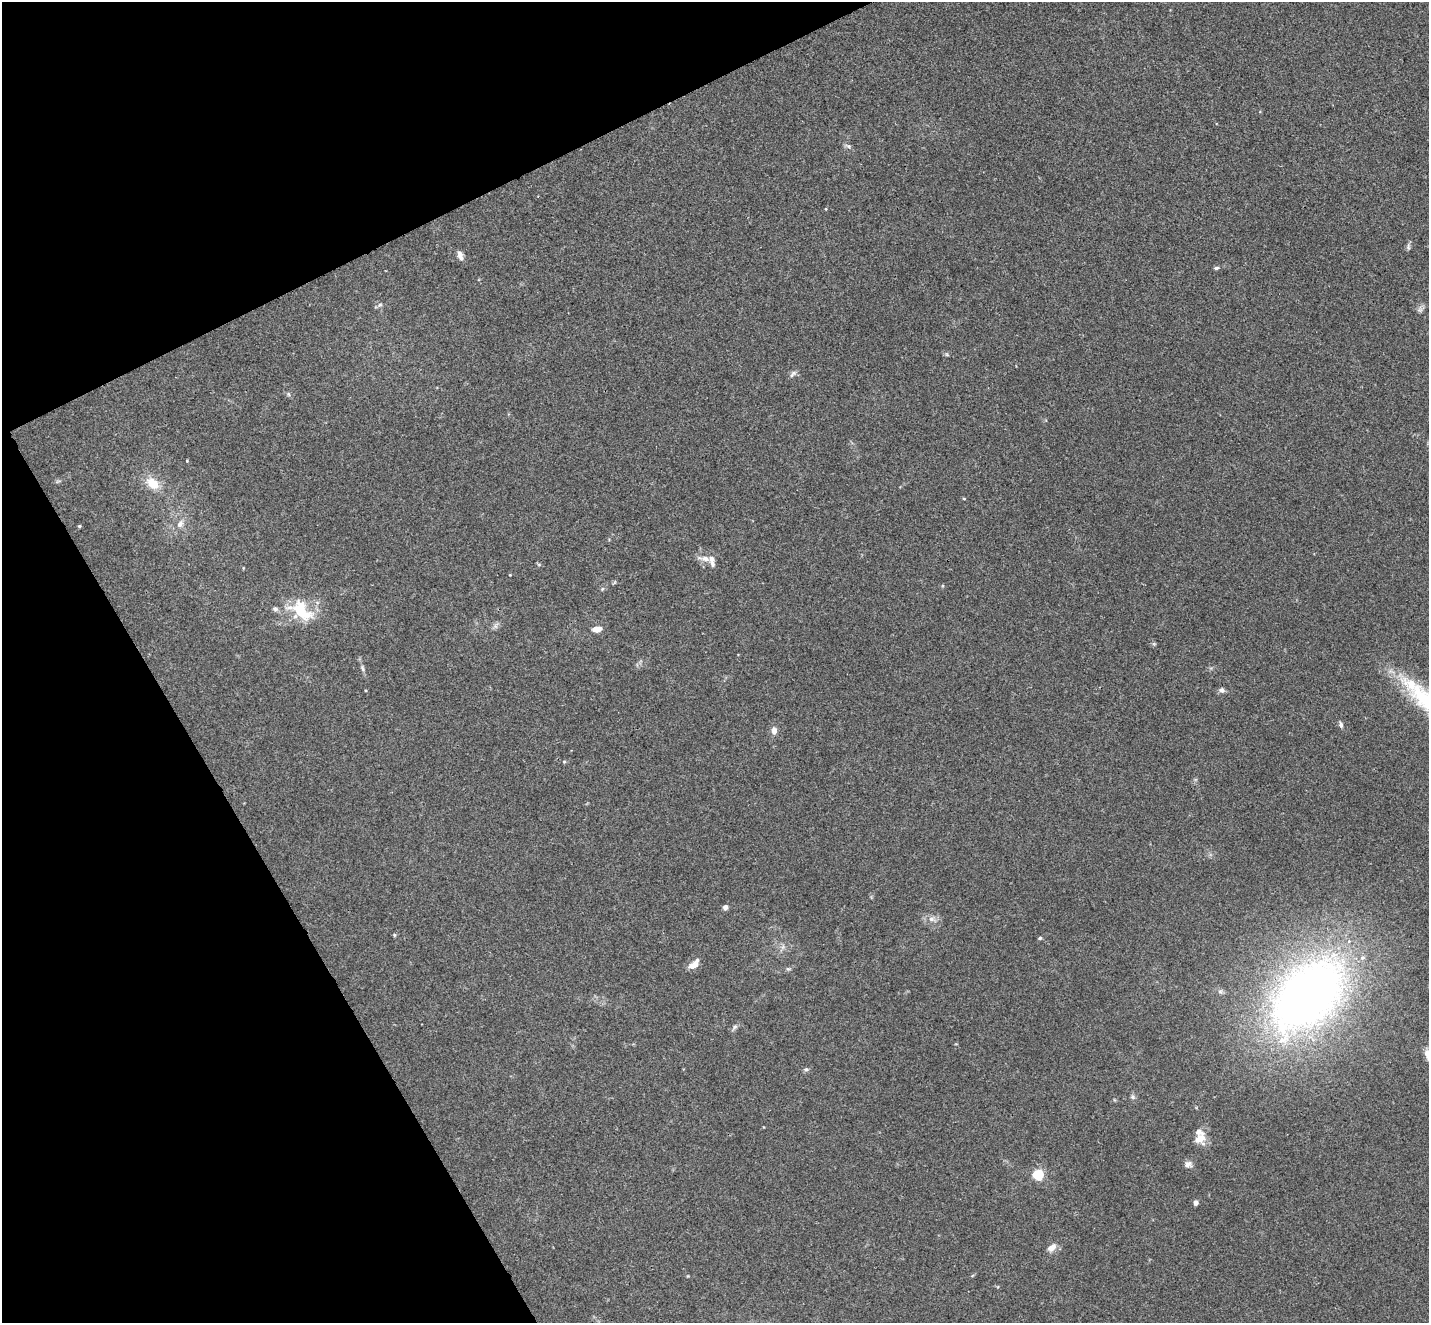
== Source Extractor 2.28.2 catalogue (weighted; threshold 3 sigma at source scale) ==
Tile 5 of 4 x 4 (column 1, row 2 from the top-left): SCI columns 54-1480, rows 2825-4145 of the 5813 x 5784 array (HDU 1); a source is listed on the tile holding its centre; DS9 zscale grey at full resolution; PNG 1431 x 1325 px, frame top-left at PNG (2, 2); no overlay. Shown black and unused: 23% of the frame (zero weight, under 3 of 4 exposures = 5% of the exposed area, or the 3 px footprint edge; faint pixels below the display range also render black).
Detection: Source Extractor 2.28.2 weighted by HDU 2 'WHT'; one run over the whole footprint, this tile lists its part. Background 0.0385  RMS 0.0041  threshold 0.0186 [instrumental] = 3 sigma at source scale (4.5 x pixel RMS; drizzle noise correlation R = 1.50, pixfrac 1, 0.05/0.05 arcsec/px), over >= 5 px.
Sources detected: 48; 1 inside a brighter object's white glare — not listed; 5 inside a brighter listed object's ellipse — not listed separately; the other 42 listed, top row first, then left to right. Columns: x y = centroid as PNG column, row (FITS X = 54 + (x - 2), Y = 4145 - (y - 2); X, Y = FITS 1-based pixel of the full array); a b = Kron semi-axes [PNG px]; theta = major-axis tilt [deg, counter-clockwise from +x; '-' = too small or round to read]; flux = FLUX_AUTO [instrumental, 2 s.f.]
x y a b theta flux
848 146 6 4 -42 0.83
1408 247 9 5 86 0.95
460 254 9 7 -43 1.5
1216 268 6 4 15 0.7
380 305 7 5 66 0.95
1420 310 8 6 7 1.1
947 355 6 4 -19 0.53
793 374 12 5 48 1.2
288 394 6 4 -71 0.55
187 461 4 3 - 0.32
153 483 17 11 -36 7.7
964 499 5 3 - 0.37
180 524 10 8 59 2.4
79 526 4 3 - 0.52
705 559 18 7 -12 3.1
510 575 3 3 - 0.26
602 589 6 3 71 0.47
275 609 7 6 - 1
301 612 34 16 -40 14
495 626 7 4 -71 0.92
597 629 10 6 7 3.3
362 668 10 4 -72 1.1
1411 684 28 20 -51 14
1222 690 8 6 -25 1.2
1341 725 8 5 -73 0.97
774 731 9 6 -89 2.4
564 762 5 4 - 0.44
725 907 6 5 - 1.5
931 919 8 6 -1 1.8
394 935 5 4 - 0.53
1040 938 5 4 - 0.62
694 965 13 7 38 4.1
788 969 6 4 -18 0.56
1308 995 106 64 45 240
735 1027 8 5 37 1
806 1069 7 5 0 0.85
1133 1097 8 6 -49 0.94
1200 1138 15 11 25 5
1188 1164 11 8 8 1.9
1038 1175 5 5 - 39
1196 1203 6 5 - 1.3
1052 1248 10 7 42 2.9